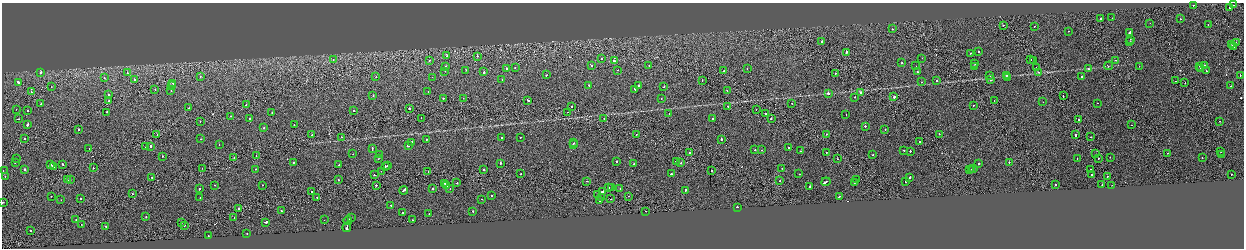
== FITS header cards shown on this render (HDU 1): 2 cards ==
NAXIS1  =                 2484
NAXIS2  =                  492

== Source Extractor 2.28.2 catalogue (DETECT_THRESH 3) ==
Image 2484 x 492 px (HDU 1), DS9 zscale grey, zoomed out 1/2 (1 PNG px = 2 x 2 image px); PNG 1246 x 250 px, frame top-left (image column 1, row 491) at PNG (2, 3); each listed source drawn as its Kron ellipse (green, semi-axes under 4 px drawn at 4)
Background -0.00294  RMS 0.062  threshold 0.187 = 3 sigma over >= 5 px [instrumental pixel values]
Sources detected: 320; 22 cannot appear on this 1/2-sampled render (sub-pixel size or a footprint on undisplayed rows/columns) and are neither listed nor drawn; the other 298 listed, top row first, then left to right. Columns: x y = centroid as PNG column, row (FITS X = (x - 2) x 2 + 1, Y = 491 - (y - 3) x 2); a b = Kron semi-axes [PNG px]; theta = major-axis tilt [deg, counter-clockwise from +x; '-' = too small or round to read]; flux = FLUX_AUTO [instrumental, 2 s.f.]
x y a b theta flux
1193 5 2 1 - 60
1233 5 2 1 - 19
1229 8 2 2 - 50
1112 18 2 1 - 10
1100 19 2 2 - 94
1180 19 2 1 - 22
1150 23 2 1 - 18
1003 25 2 1 - 36
1208 25 2 1 - 40
1034 26 2 2 - 27
892 29 2 2 - 23
1068 31 2 2 - 43
1129 32 3 2 - 140
1130 39 2 1 - 19
822 42 2 2 - 110
1130 42 2 1 - 28
1236 43 2 1 - 77
1232 45 2 1 - 24
1234 47 2 1 - 74
846 52 2 2 - 140
979 52 2 2 - 25
970 53 2 2 - 9
447 56 2 1 - 74
477 56 2 2 - 92
922 58 2 1 - 22
602 59 2 2 - 72
1031 59 2 1 - 28
333 60 2 2 - 28
429 60 2 2 - 74
1034 60 2 1 - 31
1116 60 2 1 - 20
614 61 2 2 - 77
901 63 2 2 - 38
975 64 2 2 - 36
591 65 2 2 - 43
649 65 2 1 - 18
446 66 2 2 - 50
916 66 2 2 - 38
1109 66 4 2 - 9.1
1139 66 2 2 - 42
1199 66 2 1 - 22
1204 66 3 2 - 120
515 67 2 2 - 38
974 67 2 1 - 19
506 68 2 2 - 42
1036 68 2 2 - 57
1200 68 2 2 - 38
747 69 2 2 - 24
1089 69 2 2 - 32
466 70 2 2 - 58
618 70 2 2 - 28
445 71 2 2 - 15
724 71 2 2 - 55
1206 71 2 2 - 52
40 72 2 2 - 56
484 72 2 2 - 88
917 72 2 2 - 91
1038 72 2 1 - 47
127 73 2 2 - 39
835 73 2 2 - 58
546 75 2 2 - 75
990 75 2 2 - 48
1006 75 2 2 - 42
1240 75 2 1 - 110
1082 76 2 2 - 28
200 77 2 1 - 24
376 77 2 2 - 33
432 77 2 1 - 11
1008 77 2 2 - 100
104 78 2 2 - 50
134 79 2 2 - 45
502 80 2 1 - 110
702 80 2 1 - 26
991 80 2 2 - 370
937 81 2 2 - 32
1176 81 2 1 - 20
921 82 2 2 - 23
19 83 3 2 - 190
173 83 2 2 - 41
1185 83 2 1 - 21
589 85 2 2 - 41
172 86 2 2 - 41
638 86 2 2 - 160
1231 86 2 1 - 47
51 87 2 1 - 20
664 87 2 1 - 51
155 89 2 1 - 45
635 89 2 2 - 110
727 90 2 1 - 51
171 91 2 2 - 25
31 92 2 2 - 50
428 92 2 2 - 22
861 92 2 2 - 67
828 93 2 2 - 200
108 95 2 2 - 50
373 96 2 2 - 48
1063 96 2 1 - 120
855 97 2 2 - 62
894 97 2 2 - 270
443 98 2 2 - 66
463 98 2 1 - 18
661 98 2 2 - 23
109 100 2 1 - 25
528 100 3 2 - 140
994 100 2 1 - 24
1043 102 2 1 - 24
792 103 2 1 - 18
1097 103 2 1 - 15
41 104 3 2 - 130
246 105 2 2 - 89
973 105 2 2 - 43
572 106 2 1 - 130
728 107 2 2 - 44
189 108 2 2 - 25
409 108 2 2 - 290
16 109 2 1 - 13
756 110 2 1 - 34
28 111 2 2 - 36
354 111 2 1 - 47
107 112 2 2 - 38
567 112 2 2 - 24
272 113 2 2 - 34
669 114 2 2 - 25
766 114 2 2 - 51
846 115 2 1 - 32
231 116 2 2 - 61
249 118 2 2 - 69
421 118 2 1 - 38
19 119 2 1 - 39
604 119 2 2 - 46
713 119 2 2 - 73
771 119 2 2 - 100
1078 119 2 2 - 45
200 121 2 2 - 20
1220 121 2 2 - 64
28 124 2 2 - 480
294 125 2 2 - 26
1131 125 2 1 - 68
865 126 2 2 - 51
263 128 2 2 - 77
78 129 2 2 - 40
885 129 2 1 - 39
636 134 2 2 - 66
826 134 2 1 - 27
939 134 2 1 - 89
157 135 2 1 - 32
312 135 2 2 - 68
1076 135 2 2 - 110
341 137 2 1 - 66
502 137 2 2 - 52
520 137 2 1 - 37
1091 137 2 1 - 16
24 139 2 2 - 51
201 139 2 2 - 47
427 139 2 2 - 30
721 139 2 2 - 160
412 142 2 2 - 77
920 142 2 2 - 26
574 143 2 1 - 24
219 145 2 2 - 28
573 145 2 2 - 69
146 146 4 2 - 260
151 146 2 2 - 220
408 146 3 2 - 88
789 147 2 2 - 81
89 148 2 1 - 21
372 148 3 2 - 94
755 150 2 1 - 36
761 150 2 2 - 47
904 150 2 2 - 20
800 151 2 1 - 50
910 151 2 2 - 140
826 152 2 1 - 26
1221 152 2 1 - 330
689 153 2 1 - 130
1168 153 2 1 - 18
353 154 2 1 - 40
1096 154 2 1 - 9.3
1222 154 2 1 - 36
380 155 2 1 - 30
873 155 2 1 - 86
162 156 2 1 - 57
256 156 2 1 - 25
234 157 2 2 - 43
1110 157 2 1 - 27
17 158 2 2 - 15
1077 158 2 2 - 37
1098 158 2 1 - 57
1202 158 2 1 - 34
378 159 2 1 - 23
837 159 2 1 - 40
617 161 2 2 - 62
676 161 2 2 - 190
293 162 2 2 - 45
1009 162 2 2 - 46
15 163 2 2 - 31
500 163 2 2 - 87
681 163 2 2 - 120
979 163 2 2 - 100
62 164 2 2 - 67
634 164 2 2 - 78
50 165 3 2 - 250
339 165 2 2 - 36
387 165 2 1 - 28
53 166 2 2 - 250
385 166 2 2 - 140
93 168 2 2 - 69
202 168 2 1 - 29
782 168 2 2 - 38
973 168 2 2 - 65
24 169 2 2 - 400
255 169 2 2 - 34
971 169 3 1 - 77
483 170 2 2 - 160
712 170 2 2 - 31
969 170 2 1 - 59
1090 170 2 2 - 67
3 171 2 1 - 120
381 171 2 1 - 25
428 172 2 1 - 47
521 174 2 1 - 37
671 174 2 2 - 88
799 174 2 2 - 32
374 175 2 2 - 38
1092 175 2 2 - 35
1231 175 2 1 - 51
5 176 2 1 - 27
1107 176 2 1 - 54
152 177 2 1 - 68
910 177 2 2 - 410
70 179 2 2 - 4.7
857 179 2 2 - 32
68 180 2 1 - 26
339 180 2 1 - 130
586 181 2 1 - 35
780 181 2 1 - 19
905 181 2 2 - 88
826 182 5 2 - 180
445 183 2 2 - 50
457 183 2 1 - 91
854 183 2 2 - 32
214 185 2 2 - 22
262 185 2 2 - 25
376 185 2 2 - 120
1055 185 2 2 - 70
1102 185 2 1 - 26
1112 185 2 1 - 25
446 186 2 1 - 130
810 187 2 2 - 500
432 188 2 2 - 270
609 188 2 1 - 430
612 188 2 2 - 130
199 189 2 2 - 63
450 189 2 1 - 25
620 189 2 2 - 40
404 190 4 2 - 220
685 190 2 2 - 76
603 191 3 2 - 130
312 192 2 2 - 86
132 194 2 1 - 37
598 195 2 1 - 34
51 196 2 1 - 120
492 196 2 2 - 89
628 196 2 1 - 98
317 197 2 1 - 32
839 197 2 2 - 93
200 198 2 1 - 10
601 198 2 1 - 74
80 199 2 2 - 23
482 199 2 1 - 20
611 199 2 2 - 37
61 200 2 1 - 22
599 201 2 1 - 56
2 202 2 1 - 29
391 205 3 2 - 120
737 207 2 2 - 480
239 209 2 2 - 410
281 211 2 2 - 82
473 211 2 2 - 140
646 211 2 1 - 23
403 212 2 2 - 36
429 214 2 1 - 18
146 217 2 2 - 40
234 217 2 1 - 31
351 218 2 1 - 65
76 219 2 1 - 24
324 220 2 1 - 25
348 220 4 2 - 160
412 220 2 2 - 31
181 222 2 1 - 22
266 222 3 2 - 210
81 224 2 1 - 30
184 225 2 1 - 200
106 226 2 2 - 42
347 227 5 2 - 190
31 231 2 2 - 41
247 233 2 2 - 27
208 236 2 1 - 33
At the frame edge (FLAGS 8, measured only in part): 2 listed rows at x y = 3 171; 2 202
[22 sub-pixel or undisplayed-footprint detections neither listed nor drawn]